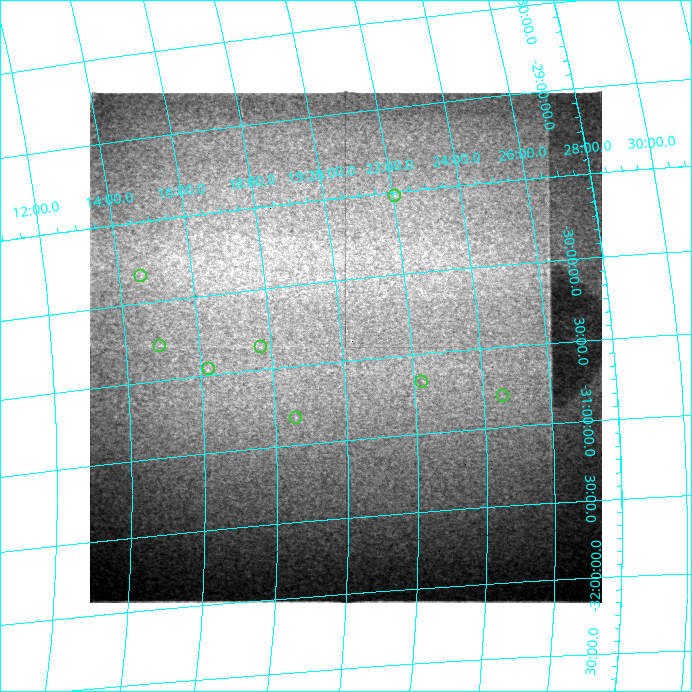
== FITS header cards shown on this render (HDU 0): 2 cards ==
NAXIS1  =                  512 / length of data axis 1
NAXIS2  =                  512 / length of data axis 2

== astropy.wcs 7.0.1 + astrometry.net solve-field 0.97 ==
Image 512 x 512 px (HDU 0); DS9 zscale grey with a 90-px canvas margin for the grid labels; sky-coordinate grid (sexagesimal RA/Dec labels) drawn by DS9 from the SOLVED WCS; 8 Tycho-2 reference stars matched to detected sources circled (green)
Header WCS: none
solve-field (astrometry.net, Tycho-2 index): SOLVED blind (the file carries no WCS)
Solved WCS: RA---TAN-SIP/DEC--TAN-SIP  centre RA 19:20:06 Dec -30:25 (290.03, -30.41 deg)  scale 22.3 arcsec/px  FOV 190.2' x 191.8'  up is +5 deg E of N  parity flipped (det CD > 0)
(file carries no celestial WCS; the grid is the blind solution)
Tycho-2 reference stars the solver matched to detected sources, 8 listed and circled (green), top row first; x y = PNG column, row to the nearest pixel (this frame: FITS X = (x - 90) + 1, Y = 512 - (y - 93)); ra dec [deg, ICRS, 3 dp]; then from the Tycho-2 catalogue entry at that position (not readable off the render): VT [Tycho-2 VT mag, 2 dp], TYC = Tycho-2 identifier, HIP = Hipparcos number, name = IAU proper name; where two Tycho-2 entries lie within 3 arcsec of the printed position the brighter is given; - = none
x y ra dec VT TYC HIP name
395 198 290.516 -29.523 7.16 6887-845-1 95203 -
141 278 288.652 -29.831 7.07 6886-1228-1 94548 -
160 348 288.732 -30.285 8.85 7423-1471-1 94583 -
261 349 289.428 -30.357 8.93 7423-1109-1 - -
209 371 289.056 -30.460 7.29 7423-469-1 94705 -
422 384 290.562 -30.674 9.38 7424-2355-1 - -
503 398 291.143 -30.803 7.78 7424-2628-1 95416 -
296 420 289.639 -30.828 9.19 7423-1265-1 - -